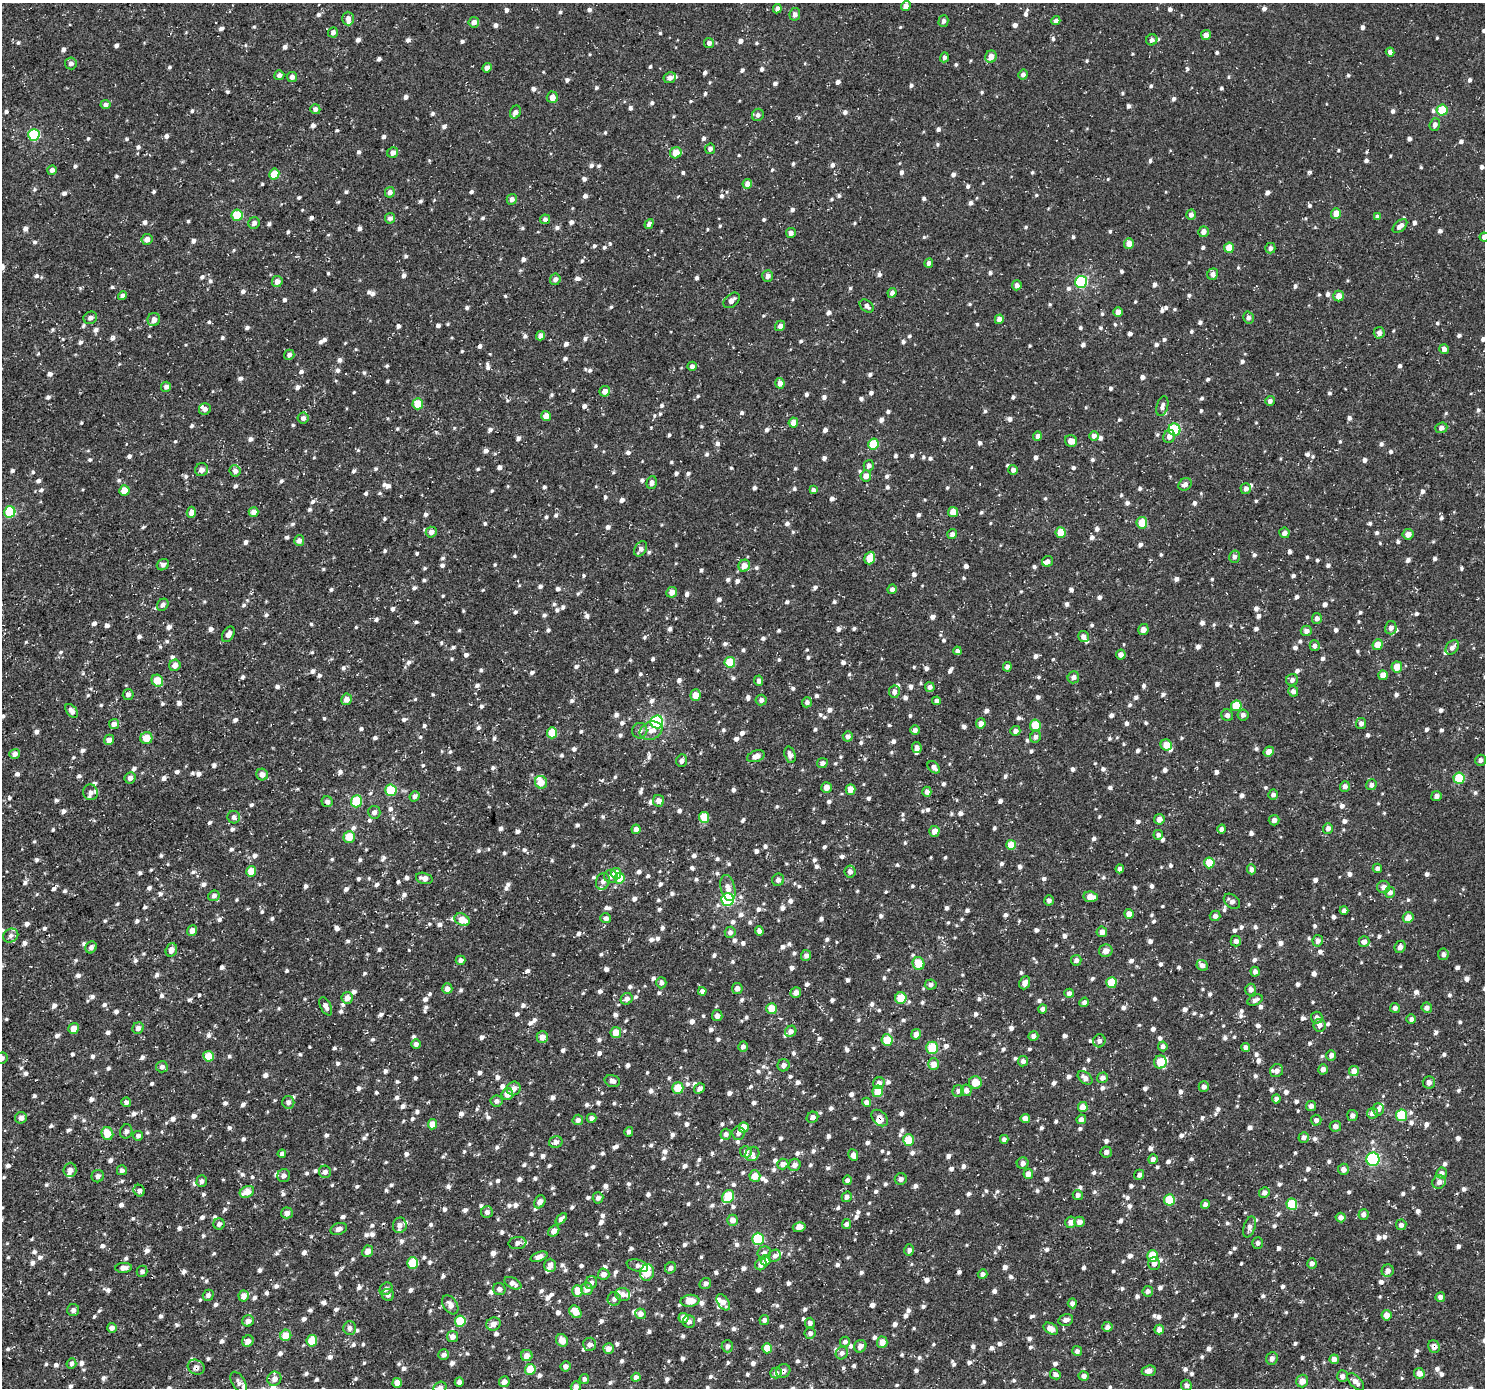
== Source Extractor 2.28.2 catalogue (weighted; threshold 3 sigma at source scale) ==
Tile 7 of 4 x 4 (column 3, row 2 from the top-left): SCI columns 2969-4451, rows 2963-4348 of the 5935 x 5860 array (HDU 1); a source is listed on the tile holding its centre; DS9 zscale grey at full resolution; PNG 1487 x 1390 px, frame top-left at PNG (2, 3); each listed source drawn as its Kron ellipse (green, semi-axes under 4 px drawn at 4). Shown black and unused: <1% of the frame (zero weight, under 3 of 5 exposures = <1% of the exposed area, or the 3 px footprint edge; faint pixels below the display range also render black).
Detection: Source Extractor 2.28.2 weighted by HDU 2 'WHT'; one run over the whole footprint, this tile lists its part. Background -8.28e-06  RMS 0.0033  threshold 0.0149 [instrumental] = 3 sigma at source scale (4.5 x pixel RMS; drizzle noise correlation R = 1.50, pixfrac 1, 0.0396/0.0396 arcsec/px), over >= 5 px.
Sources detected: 1850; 1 inside a brighter object's white glare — neither listed nor drawn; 40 inside a brighter listed object's ellipse — not listed separately; of the other 1809, all 500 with FLUX_AUTO >= 1.14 (the completeness limit of this list) listed and drawn (1309 fainter detections not listed), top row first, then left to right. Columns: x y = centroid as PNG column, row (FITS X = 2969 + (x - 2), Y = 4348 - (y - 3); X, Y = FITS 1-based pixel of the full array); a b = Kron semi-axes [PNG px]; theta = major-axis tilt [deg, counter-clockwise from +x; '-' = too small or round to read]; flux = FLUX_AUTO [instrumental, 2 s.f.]
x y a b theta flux
906 6 5 4 - 2
777 9 5 4 - 1.3
795 14 6 5 - 1.2
348 18 7 6 - 1.7
943 21 6 5 - 1.2
1056 21 4 4 - 1.3
474 22 5 5 - 1.8
333 32 5 4 - 1.4
1206 35 5 4 - 2
1152 40 6 5 - 1.1
709 43 5 5 - 1.4
1390 52 4 4 - 1.2
944 57 5 4 - 1.2
991 57 6 5 - 2.9
71 63 6 6 - 1.2
487 68 5 4 - 2.1
279 75 5 5 - 1.2
1023 75 5 4 - 1.1
292 77 5 5 - 1.3
670 78 6 5 - 1.2
552 97 6 5 - 2.4
105 105 5 4 - 1.2
315 109 5 5 - 1.4
1442 110 5 5 - 10
515 112 7 5 61 1.3
758 115 6 5 - 1.2
1435 125 6 5 - 1.5
34 135 6 6 - 23
710 149 5 5 - 1.3
393 153 6 5 - 1.6
676 153 6 5 - 4.4
52 170 5 4 - 1.2
274 174 5 5 - 6.4
747 184 5 5 - 2.5
390 192 5 5 - 1.4
512 199 5 5 - 1.4
1336 213 5 5 - 3.2
237 215 5 5 - 10
1191 215 5 4 - 1.2
1377 217 4 4 - 1.3
390 218 5 5 - 1.2
545 219 5 5 - 1.2
254 223 6 5 - 1.2
649 224 5 4 - 1.2
1400 226 8 5 42 1.8
1203 232 5 5 - 2
791 233 5 5 - 1.2
1484 237 4 4 - 1.6
147 239 5 5 - 1.9
1129 244 5 5 - 3
1229 248 5 5 - 4.7
1270 248 5 5 - 1.2
929 263 5 4 - 1.2
1213 274 6 5 - 1.3
768 276 6 5 - 1.4
555 279 6 5 - 1.2
277 281 5 5 - 2
1081 282 6 6 - 30
1017 285 5 4 - 1.5
892 293 5 4 - 1.3
122 296 4 4 - 1.2
1339 296 5 5 - 3.2
732 300 9 6 42 1.6
867 306 8 5 -38 1.2
1118 312 5 4 - 2.5
90 318 7 6 - 1.3
1248 318 6 5 - 1.2
999 319 5 4 - 2
154 320 6 6 - 2.2
780 326 5 5 - 1.3
1379 333 6 5 - 1.5
540 336 4 4 - 1.9
1444 349 5 5 - 1.3
289 355 5 5 - 1.2
692 366 4 4 - 1.2
780 383 5 4 - 2.1
166 387 5 5 - 1.2
605 391 5 5 - 2
1270 401 5 4 - 1.3
418 404 5 5 - 7.6
1162 406 10 5 75 1.4
205 409 6 5 - 1.2
546 416 5 5 - 2.8
303 418 5 5 - 1.2
793 422 5 5 - 2.8
1441 428 6 5 - 1.2
1174 430 6 6 - 17
1037 436 5 4 - 1.4
1094 436 5 5 - 1.4
1169 436 7 6 - 1.8
1071 441 6 5 - 2.8
873 444 5 5 - 8.9
869 466 6 5 - 1.3
202 470 7 6 - 1.9
1013 470 5 4 - 1.4
235 471 6 5 - 1.8
866 476 5 5 - 2.7
652 483 6 5 - 1.4
1185 484 7 5 35 1.3
1246 489 5 5 - 1.3
124 490 5 5 - 5.2
813 490 4 4 - 1.2
10 512 6 5 - 20
191 512 5 4 - 2.2
254 512 5 5 - 2
953 512 5 5 - 3.8
1142 523 5 5 - 6.3
431 532 5 5 - 2
1061 533 5 5 - 7.3
1284 533 5 5 - 1.5
952 534 5 5 - 1.3
1408 534 5 5 - 2.2
299 540 5 5 - 1.4
641 549 8 5 56 1.3
1234 557 6 5 - 1.2
870 558 6 5 - 6.3
1047 561 6 5 - 1.2
163 565 6 5 - 1.3
744 566 6 5 - 2.3
892 589 5 4 - 1.2
672 592 5 5 - 2.2
163 605 6 5 - 1.2
1317 618 5 5 - 1.2
1391 628 6 5 - 1.5
1143 629 5 5 - 1.8
1306 631 5 5 - 1.6
228 634 8 5 58 1.7
1083 637 6 5 - 1.7
1377 645 5 5 - 3.4
1315 646 5 5 - 1.2
1452 647 8 5 50 1.5
957 651 4 4 - 1.2
1121 655 5 5 - 1.6
730 662 5 5 - 9.8
175 665 6 5 - 1.8
1007 667 5 4 - 1.3
1397 667 5 5 - 3.8
1383 675 5 4 - 3.4
1073 677 6 5 - 1.5
1292 680 6 5 - 1.3
157 681 6 5 - 6.1
759 681 5 4 - 1.2
930 687 5 5 - 1.4
1293 691 5 5 - 1.2
894 692 6 5 - 1.4
128 695 5 5 - 1.2
695 695 6 5 - 3.1
346 699 6 5 - 2.2
761 700 5 5 - 1.2
936 701 4 4 - 1.2
807 702 5 5 - 1.2
1236 706 5 5 - 9
72 711 8 5 -53 1.6
1227 715 6 5 - 1.2
1243 715 5 5 - 1.4
657 722 6 6 - 40
981 723 5 5 - 1.8
1361 723 5 5 - 1.2
114 724 5 5 - 1.8
1035 725 6 5 - 7.9
915 730 5 4 - 1.2
640 731 8 7 - 1.4
651 731 12 9 20 2.8
1015 731 5 5 - 1.2
552 733 5 5 - 7.2
848 736 5 5 - 1.2
1035 737 6 5 - 1.3
146 738 6 6 - 5.1
109 740 5 5 - 2.4
1166 745 6 5 - 3.9
917 747 5 4 - 1.6
1269 752 5 5 - 2.9
15 754 5 5 - 1.6
790 755 8 5 -73 1.7
756 756 9 5 21 2.2
1480 760 5 5 - 1.2
682 761 6 5 - 1.2
822 763 5 5 - 1.3
934 767 7 5 -41 1.4
262 774 6 5 - 2
130 778 6 5 - 1.5
1459 778 6 5 - 12
541 782 6 6 - 4.4
1371 785 5 5 - 1.2
1345 786 5 5 - 1.2
826 787 5 5 - 2.1
851 789 5 5 - 4.2
391 790 6 5 - 13
91 792 8 7 - 1.2
927 792 5 4 - 1.5
1273 795 5 5 - 1.1
415 796 5 4 - 1.4
1436 796 5 5 - 1.3
357 801 6 5 - 13
658 801 6 5 - 2.3
327 802 5 5 - 1.2
374 812 6 6 - 1.2
234 817 6 6 - 1.2
704 817 5 5 - 7.7
1159 819 5 5 - 2
1274 820 5 5 - 1.3
1328 828 5 5 - 1.4
636 829 5 4 - 1.7
1222 829 4 4 - 1.1
934 831 5 5 - 2.5
1158 835 5 5 - 1.2
349 837 6 5 - 6
1011 845 5 5 - 5.4
1209 863 5 5 - 8.5
1377 868 4 4 - 1.2
1120 869 4 4 - 1.2
1251 869 5 4 - 1.4
251 871 5 5 - 5.8
850 872 6 5 - 1.5
616 873 5 5 - 5
611 876 7 6 - 1.2
424 878 8 5 -14 2.1
619 878 5 5 - 6.2
778 880 6 6 - 1.2
603 881 8 6 70 1.2
1384 887 6 6 - 1.8
728 888 13 7 -76 2.5
1390 892 5 5 - 1.3
214 896 5 5 - 1.2
1090 897 7 5 -8 3.3
728 899 6 6 - 31
1049 900 5 4 - 1.1
1232 901 9 6 -41 1.6
1344 910 4 4 - 1.3
1129 914 5 4 - 3
1215 916 5 5 - 1.2
606 918 5 5 - 1.2
1408 918 5 5 - 3.2
462 920 8 5 -28 4.2
192 931 5 5 - 1.8
759 931 5 4 - 1.4
730 932 5 5 - 1.3
1102 932 5 5 - 1.9
11 936 8 6 32 1.2
1236 941 5 5 - 1.4
1318 941 6 5 - 1.4
1364 942 5 5 - 1.7
91 947 6 5 - 1.2
1400 947 6 5 - 1.5
171 950 7 5 70 2.3
1106 951 7 6 - 1.9
1443 954 5 5 - 1.1
806 955 5 5 - 1.2
461 960 5 4 - 1.3
1076 960 5 5 - 1.2
918 963 6 6 - 7.1
1202 965 6 5 - 1.7
1255 972 5 4 - 1.5
661 983 5 5 - 1.2
1025 983 7 5 66 1.9
1111 983 5 5 - 7.4
931 984 6 5 - 1.2
737 988 5 5 - 1.6
447 989 5 5 - 1.9
1250 990 6 5 - 1.4
702 991 4 4 - 1.3
796 993 5 5 - 1.5
1069 993 4 4 - 1.2
347 998 6 5 - 2.4
901 998 6 5 - 7.2
627 999 6 5 - 1.3
1255 1000 8 5 23 1.4
1084 1002 5 4 - 1.2
326 1006 10 5 -62 1.4
1395 1008 5 5 - 1.2
1427 1008 5 5 - 1.4
772 1009 5 5 - 6.7
1042 1009 4 4 - 1.3
717 1016 5 5 - 1.5
1317 1018 6 5 - 1.5
1411 1019 5 4 - 1.2
1320 1025 6 6 - 1.7
74 1028 5 5 - 3
138 1028 6 5 - 1.3
791 1031 6 5 - 1.4
616 1032 5 5 - 4.2
916 1034 5 5 - 2.3
1033 1036 5 4 - 1.3
542 1037 6 5 - 2.5
887 1040 6 5 - 6.6
1099 1041 6 6 - 1.3
416 1044 5 5 - 1.3
1163 1046 5 5 - 1.3
743 1047 5 5 - 1.3
1245 1047 4 4 - 1.2
932 1048 6 6 - 11
1331 1055 5 4 - 1.5
209 1056 5 5 - 6.2
2 1058 6 5 - 1.2
1023 1061 5 5 - 1.2
1160 1062 6 6 - 7.7
933 1064 6 5 - 2.8
784 1065 6 6 - 1.6
162 1067 6 5 - 1.2
1323 1069 5 4 - 1.6
1277 1071 7 6 - 1.6
1354 1071 5 5 - 2.8
1085 1078 8 5 -39 1.6
1102 1078 5 5 - 1.6
612 1081 8 5 -16 1.4
1429 1082 6 6 - 1.6
879 1083 6 5 - 1.8
975 1083 6 6 - 4.9
1204 1087 5 5 - 1.3
514 1088 7 6 - 1.9
678 1088 5 5 - 7.9
699 1088 6 4 32 1.2
966 1090 6 5 - 1.5
878 1091 6 5 - 6.4
958 1091 6 5 - 1.3
507 1094 6 5 - 2.9
1276 1099 4 4 - 1.2
496 1101 6 5 - 1.2
126 1102 5 4 - 1.2
288 1102 6 6 - 1.3
866 1102 4 4 - 1.5
1311 1106 5 5 - 1.4
1083 1107 5 5 - 3.6
1378 1109 6 5 - 1.4
1372 1113 5 5 - 1.7
1352 1115 5 5 - 1.5
1401 1115 6 6 - 11
812 1117 6 5 - 1.6
21 1118 6 5 - 1.7
591 1118 5 4 - 1.3
880 1118 10 6 -44 2.3
1025 1118 4 4 - 2.2
1081 1119 5 4 - 1.3
578 1120 5 5 - 1.4
1316 1120 5 5 - 1.3
433 1124 5 4 - 4
1335 1126 6 5 - 1.6
744 1127 5 5 - 4.3
126 1131 7 6 - 1.2
629 1132 5 4 - 1.2
738 1133 7 6 - 1.2
107 1134 6 5 - 5.4
726 1134 5 5 - 1.2
138 1136 5 4 - 1.2
1304 1137 5 5 - 1.2
1004 1139 4 4 - 1.2
908 1140 6 5 - 6.9
556 1142 7 5 15 1.3
746 1152 6 5 - 1.2
1106 1152 5 5 - 1.4
282 1154 4 4 - 1.2
752 1154 7 6 - 1.2
853 1155 6 5 - 1.6
1153 1159 5 4 - 1.2
1373 1159 6 6 - 32
1023 1163 6 5 - 1.6
783 1164 6 5 - 1.7
795 1165 6 6 - 1.6
1343 1169 5 5 - 1.5
70 1170 7 6 - 1.7
122 1170 5 5 - 1.2
325 1172 6 6 - 1.3
1442 1173 5 5 - 1.4
1028 1174 5 5 - 2.3
1139 1175 5 5 - 1.2
98 1176 6 6 - 1.2
284 1176 6 6 - 1.2
755 1176 5 5 - 3.7
901 1179 6 6 - 1.3
847 1180 5 4 - 1.3
202 1181 6 5 - 1.2
1439 1182 7 6 - 1.7
139 1191 6 5 - 1.2
247 1192 7 5 27 4.4
1264 1193 5 5 - 1.4
1078 1195 5 5 - 1.2
728 1196 7 5 57 12
847 1197 5 5 - 1.2
598 1198 5 5 - 1.2
1169 1200 5 5 - 10
540 1202 7 5 60 1.7
1205 1204 4 4 - 1.4
1292 1204 6 5 - 11
487 1212 6 6 - 1.4
287 1213 6 5 - 1.6
1363 1214 5 5 - 1.4
1341 1218 5 5 - 1.5
561 1219 7 4 45 1.2
733 1220 5 5 - 2.2
1071 1222 6 5 - 1.8
1079 1222 5 5 - 2
219 1224 6 5 - 1.2
846 1224 5 4 - 1.2
400 1225 8 7 - 1.8
1401 1225 5 5 - 1.2
799 1227 6 5 - 2.1
1249 1227 11 5 72 1.6
339 1229 8 5 19 1.5
554 1231 6 4 44 2
758 1239 6 5 - 18
517 1243 9 6 7 1.2
1258 1243 5 5 - 1.1
909 1250 6 5 - 1.2
368 1251 6 5 - 2.3
764 1252 7 6 - 1.2
775 1256 6 6 - 1.2
1153 1256 6 5 - 7.9
539 1257 9 4 19 1.9
766 1260 5 5 - 2.7
413 1263 5 5 - 10
1312 1263 5 4 - 1.2
761 1264 6 5 - 2.3
1154 1264 6 6 - 1.5
550 1265 7 6 - 1.6
637 1266 11 6 -16 1.3
124 1268 8 5 3 1.8
671 1268 6 5 - 1.3
142 1271 6 5 - 1.2
1388 1271 6 6 - 1.7
647 1273 8 7 - 9.7
604 1274 6 5 - 1.8
983 1274 5 4 - 1.2
513 1283 9 5 -27 1.9
591 1283 7 6 - 1.2
705 1284 6 5 - 1.2
386 1289 7 5 43 1.2
499 1289 6 6 - 1.4
587 1289 6 6 - 2.5
578 1291 6 5 - 5.1
1148 1291 5 5 - 1.2
623 1294 7 6 - 1.5
208 1295 5 5 - 1.2
388 1295 6 6 - 1.3
244 1296 5 5 - 2.5
1440 1297 5 4 - 1.4
614 1299 6 6 - 1.3
690 1301 9 6 5 5.2
723 1302 9 5 -55 1.9
1072 1303 5 4 - 1.4
450 1305 10 7 -57 2.2
73 1310 6 6 - 1.2
575 1312 7 5 -51 4.4
640 1314 5 5 - 2
1386 1315 5 5 - 2.8
684 1318 5 5 - 2.8
764 1320 5 4 - 1.2
1066 1320 7 5 14 1.4
248 1321 6 5 - 1.8
460 1321 5 5 - 11
689 1322 6 6 - 1.2
810 1323 5 5 - 1.2
493 1324 7 6 - 1.9
1107 1327 5 5 - 1.4
112 1328 5 5 - 1.6
350 1328 6 6 - 1.4
1051 1329 8 5 -31 2.6
1159 1330 5 4 - 2
810 1333 6 5 - 1.3
286 1335 6 5 - 4.9
452 1337 5 5 - 2.1
562 1340 6 5 - 2.8
248 1341 6 5 - 2.2
312 1341 6 5 - 6.8
845 1342 5 5 - 1.3
882 1342 5 5 - 3.1
590 1344 7 6 - 1.4
727 1346 6 5 - 1.3
860 1346 6 5 - 1.6
1434 1347 6 5 - 1.5
767 1348 5 5 - 5.6
608 1349 5 5 - 2
1077 1351 5 5 - 1.2
842 1353 6 5 - 1.3
444 1355 5 5 - 1.2
527 1356 6 5 - 2.1
1272 1358 6 5 - 1.3
1334 1359 5 4 - 2.3
71 1363 5 5 - 1.2
565 1366 5 5 - 1.4
196 1367 9 7 -26 1.6
530 1369 5 5 - 6.1
783 1371 7 6 - 1.6
1149 1371 7 5 6 1.9
776 1373 5 5 - 1.3
1419 1373 5 5 - 2.7
1055 1374 5 5 - 1.4
1084 1376 5 5 - 1.5
1342 1376 6 5 - 1.3
636 1377 4 4 - 1.4
274 1379 7 6 - 2
584 1379 5 4 - 1.2
1302 1381 6 6 - 3
239 1382 12 6 -58 1.2
459 1382 4 4 - 1.3
504 1382 5 5 - 1.6
1356 1382 11 5 -46 1.9
397 1383 5 4 - 3.5
1186 1385 5 5 - 1.2
440 1387 6 5 - 1.2
576 1387 5 5 - 1.5
Overlapping masked pixels (flux is a lower limit): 3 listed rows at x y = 880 1118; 1434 1347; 783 1371
Isophote crosses this tile's border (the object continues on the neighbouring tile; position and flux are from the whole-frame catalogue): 4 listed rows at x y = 1484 237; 2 1058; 440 1387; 576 1387